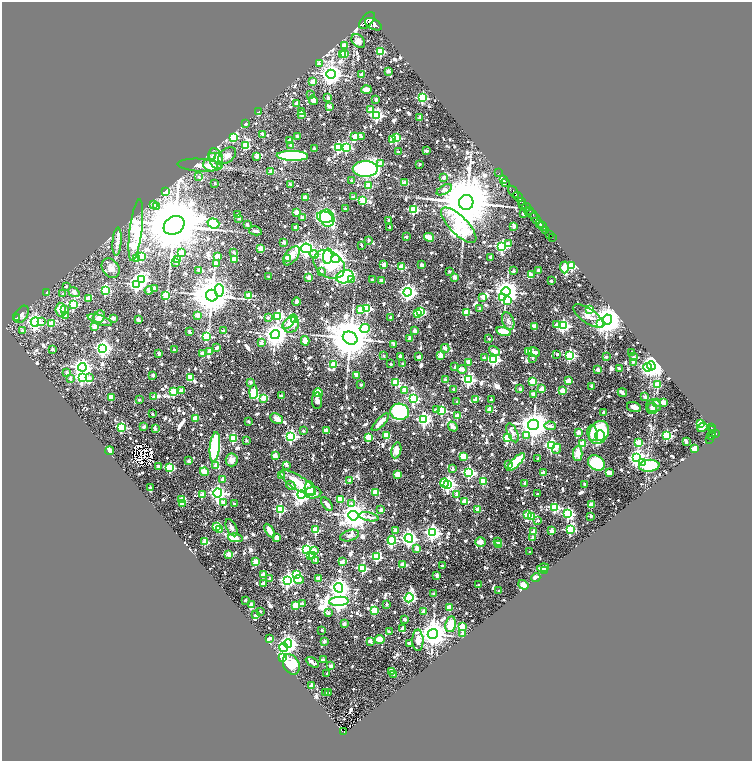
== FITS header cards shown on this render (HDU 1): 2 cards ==
NAXIS1  =                 1500
NAXIS2  =                 1517

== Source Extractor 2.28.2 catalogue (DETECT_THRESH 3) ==
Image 1500 x 1517 px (HDU 1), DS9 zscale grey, zoomed out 1/2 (1 PNG px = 2 x 2 image px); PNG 754 x 763 px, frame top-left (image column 1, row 1517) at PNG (2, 2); each listed source drawn as its Kron ellipse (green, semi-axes under 4 px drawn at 4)
Background 1.05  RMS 0.036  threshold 0.109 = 3 sigma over >= 5 px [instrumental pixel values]
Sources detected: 1454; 141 cannot appear on this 1/2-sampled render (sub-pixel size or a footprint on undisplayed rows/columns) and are neither listed nor drawn; of the other 1313, the 500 brightest by FLUX_AUTO listed and drawn (813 fainter detections omitted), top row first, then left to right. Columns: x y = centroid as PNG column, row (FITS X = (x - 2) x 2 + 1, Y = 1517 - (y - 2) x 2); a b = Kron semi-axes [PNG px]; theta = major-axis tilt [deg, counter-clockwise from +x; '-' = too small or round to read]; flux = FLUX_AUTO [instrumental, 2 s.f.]
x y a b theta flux
367 20 10 5 48 6700
373 24 9 5 -28 6900
358 41 8 5 -47 37
344 45 3 2 - 140
381 51 3 3 - 420
342 54 3 2 - 190
345 54 3 2 - 140
319 63 3 2 - 39
388 71 2 2 - 70
331 74 4 4 - 5500
362 75 2 2 - 92
313 82 2 2 - 110
366 90 5 3 - 64
311 95 2 2 - 33
328 98 2 2 - 32
422 98 3 3 - 870
313 100 5 3 - 35
376 100 2 2 - 56
297 103 2 2 - 62
329 106 4 3 - 39
371 110 3 3 - 180
301 111 4 2 - 32
258 112 2 2 - 29
301 115 2 2 - 74
377 115 4 4 - 1200
420 118 3 2 - 95
246 124 2 2 - 39
262 134 2 2 - 52
297 136 2 2 - 59
355 136 2 2 - 140
233 137 3 3 - 360
361 137 2 2 - 26
396 138 3 3 - 510
392 140 3 2 - 140
290 141 2 2 - 100
246 145 3 3 - 280
291 145 2 2 - 25
338 147 4 3 - 820
346 147 4 3 - 580
314 148 2 2 - 35
426 151 2 2 - 63
398 152 2 2 - 37
227 155 10 6 42 45
292 156 16 5 -2 890
212 157 4 3 - 39
256 157 2 2 - 49
216 159 11 7 -73 75
218 159 6 3 -76 28
381 164 3 3 - 140
420 164 2 2 - 34
200 165 22 6 -3 57
211 165 7 6 - 120
365 169 12 8 -1 1500
271 172 2 2 - 53
499 173 2 1 - 38
199 177 2 2 - 27
444 177 3 3 - 32
504 179 3 2 - 730
352 181 2 2 - 33
404 182 2 2 - 63
505 183 3 1 - 50
215 184 2 2 - 36
290 185 2 2 - 65
368 186 3 3 - 210
444 190 8 4 29 34
165 191 3 2 - 220
514 192 7 2 -53 1800
305 197 2 2 - 100
353 197 2 2 - 45
518 197 6 2 -47 2000
363 200 3 3 - 430
466 202 7 7 - 84000
521 202 4 2 - 510
523 204 4 2 - 640
154 205 3 3 - 28
156 206 3 3 - 26
526 207 4 3 - 220
345 209 2 2 - 38
414 209 3 3 - 580
529 210 2 1 - 320
297 213 3 2 - 200
238 214 2 2 - 41
523 214 3 2 - 34
531 214 7 3 -31 1600
325 217 8 5 -12 680
239 218 2 2 - 32
303 218 2 2 - 85
327 218 9 7 -71 700
536 218 6 3 -53 3500
389 220 2 2 - 51
213 223 6 5 - 580
540 223 2 2 - 1500
174 225 11 8 34 75000
247 225 2 2 - 50
459 225 23 9 -45 1200
514 226 3 2 - 74
543 226 5 2 - 1700
389 227 2 2 - 30
296 228 2 2 - 90
136 230 31 6 83 1200
255 231 6 3 -12 27
546 231 4 3 - 260
549 234 2 1 - 150
406 237 2 2 - 39
429 237 5 4 - 82
552 238 3 1 - 75
369 240 2 2 - 47
117 242 14 4 85 33
284 242 2 2 - 82
508 243 2 2 - 26
361 245 2 2 - 34
502 246 4 3 - 1100
261 248 3 2 - 180
306 248 6 4 -8 2600
233 252 2 2 - 33
182 253 3 3 - 190
314 254 4 3 - 32
217 256 2 2 - 97
291 256 11 6 52 74
328 256 7 4 80 960
141 257 3 3 - 430
491 257 3 2 - 57
137 258 3 3 - 230
287 258 2 2 - 80
178 259 2 2 - 36
335 259 4 4 - 4700
234 260 3 2 - 180
176 262 2 2 - 77
216 264 2 2 - 65
329 264 17 12 -35 440
384 265 2 2 - 110
421 265 4 2 - 45
572 266 3 3 - 580
402 267 3 3 - 270
564 267 6 3 -87 310
111 268 10 8 -55 51
199 270 3 2 - 83
321 271 2 2 - 30
449 271 2 2 - 30
514 271 2 2 - 49
539 271 2 2 - 69
531 275 3 2 - 52
269 277 2 2 - 39
345 277 9 6 17 1400
454 277 3 3 - 34
309 278 2 2 - 97
141 279 4 4 - 2100
351 280 2 2 - 71
372 280 2 2 - 38
381 280 2 2 - 55
551 281 2 2 - 50
136 284 4 3 - 1500
66 286 2 2 - 28
154 288 2 2 - 56
105 290 3 3 - 510
149 290 4 3 - 32
219 290 6 4 -90 580
506 291 5 4 - 8000
47 292 2 2 - 91
74 292 6 4 -38 28
408 292 4 4 - 2800
63 294 2 2 - 29
212 295 6 5 - 25000
249 295 3 2 - 260
166 296 3 3 - 280
483 297 4 3 - 36
502 298 3 3 - 180
88 299 3 2 - 150
508 301 3 3 - 140
296 302 4 2 - 36
73 304 3 3 - 510
367 308 3 3 - 590
480 309 2 2 - 55
589 309 3 2 - 180
61 310 7 5 -83 150
65 310 2 2 - 52
360 310 3 2 - 120
421 311 3 3 - 320
466 312 3 3 - 270
21 314 9 6 59 31
418 314 3 3 - 260
198 315 2 2 - 100
66 316 3 3 - 53
278 316 4 4 - 540
588 316 18 7 -34 61
99 317 6 5 - 30
390 317 2 2 - 37
17 318 2 2 - 98
113 318 2 2 - 61
268 318 2 2 - 36
607 319 5 4 - 14000
100 320 13 4 -19 45
138 320 2 2 - 61
295 320 3 3 - 440
508 321 9 5 -69 30
35 322 4 4 - 2100
41 322 2 2 - 36
289 322 9 3 49 58
51 324 3 3 - 250
556 324 4 3 - 30
601 324 4 4 - 290
291 325 8 7 - 57
95 326 2 2 - 130
534 326 2 2 - 97
563 326 4 3 - 1500
365 328 5 4 - 390
22 331 2 2 - 39
223 331 3 2 - 43
414 331 2 2 - 81
189 332 2 2 - 58
504 332 7 3 -17 190
275 334 4 4 - 8000
206 336 3 3 - 680
350 338 8 6 -32 36000
410 338 3 3 - 33
489 339 2 2 - 45
305 341 5 4 - 96
261 343 2 2 - 59
394 344 2 2 - 36
103 348 4 4 - 2600
217 348 3 2 - 32
445 348 4 3 - 29
52 349 2 2 - 37
174 350 2 2 - 34
210 351 2 2 - 95
494 351 6 4 -33 61
528 351 3 2 - 190
534 352 6 4 -26 40
203 353 3 2 - 91
632 353 2 2 - 38
159 354 2 2 - 76
557 354 3 2 - 25
440 355 3 2 - 180
570 355 3 3 - 990
384 356 2 2 - 29
400 356 2 2 - 56
419 357 2 2 - 100
607 357 2 2 - 40
634 357 2 2 - 57
484 358 3 2 - 49
532 358 2 2 - 28
494 360 3 3 - 990
469 362 2 2 - 130
633 362 3 2 - 26
403 363 2 2 - 41
391 364 2 2 - 38
333 365 4 3 - 240
651 366 4 4 - 6200
82 367 4 4 - 3000
455 367 3 2 - 41
647 367 4 3 - 850
619 368 2 2 - 32
462 369 5 3 - 67
598 369 2 2 - 79
67 373 2 2 - 34
153 376 2 2 - 50
357 376 2 2 - 63
82 377 4 3 - 1200
190 377 4 3 - 70
90 378 4 3 - 68
70 379 2 2 - 37
468 379 4 4 - 1300
445 380 2 2 - 57
532 381 3 3 - 290
568 381 2 2 - 150
250 382 2 2 - 60
396 382 3 3 - 340
361 385 2 2 - 40
657 385 3 3 - 210
592 386 2 2 - 62
520 389 2 2 - 58
542 389 3 2 - 200
405 390 2 2 - 110
454 390 3 2 - 28
182 391 2 2 - 110
562 391 3 2 - 210
174 392 3 3 - 300
254 392 7 4 87 250
318 393 4 4 - 130
622 393 5 2 - 31
533 394 2 2 - 67
281 396 2 2 - 48
111 397 2 2 - 160
153 397 2 2 - 37
645 397 2 2 - 69
264 398 4 3 - 110
413 398 4 3 - 920
476 399 4 3 - 43
139 400 2 2 - 37
491 400 2 2 - 34
317 401 8 5 -89 31
457 402 2 2 - 62
663 402 4 3 - 45
656 403 3 3 - 33
653 406 7 6 - 44
634 407 7 4 -16 37
652 409 5 5 - 41
436 410 2 2 - 50
442 410 3 3 - 500
490 410 2 2 - 140
400 412 9 8 - 890
603 412 2 2 - 43
152 414 2 2 - 28
457 416 2 2 - 170
195 418 3 2 - 160
276 419 7 5 -25 43
424 420 4 4 - 1300
248 421 2 2 - 36
380 422 11 3 46 65
700 424 3 3 - 360
533 425 5 5 - 13000
453 426 5 3 - 58
550 426 6 3 -4 32
121 427 3 3 - 460
144 427 2 2 - 69
702 427 5 2 - 160
711 428 3 2 - 240
155 429 3 2 - 36
326 430 3 2 - 120
713 430 3 2 - 300
303 431 2 2 - 40
578 432 3 2 - 96
599 432 12 9 60 680
513 433 10 4 -65 29
593 433 8 5 -80 110
712 434 4 2 - 400
715 434 3 2 - 580
386 435 3 3 - 260
526 435 3 3 - 97
600 435 5 4 - 150
667 435 3 3 - 650
711 435 4 3 - 400
291 436 4 4 - 1500
368 437 3 3 - 310
233 438 4 3 - 310
507 438 4 3 - 540
709 439 2 1 - 33
246 440 2 2 - 35
639 442 3 2 - 210
686 442 2 2 - 25
583 444 3 3 - 260
551 446 3 3 - 1400
215 447 15 5 84 820
556 449 5 3 - 36
695 449 3 2 - 180
396 450 8 5 78 74
110 451 4 3 - 31
578 454 7 5 89 91
275 456 2 2 - 130
463 456 3 2 - 250
538 458 2 2 - 27
636 458 4 4 - 2400
232 460 6 6 - 50
189 461 2 2 - 58
516 462 11 4 46 530
596 463 9 7 -34 370
642 463 3 3 - 180
216 465 2 2 - 100
287 465 2 2 - 49
509 465 2 2 - 61
158 466 2 2 - 53
649 466 10 6 5 380
170 468 3 3 - 590
453 469 2 2 - 51
204 472 4 3 - 89
469 472 4 3 - 1100
543 473 2 2 - 140
609 473 4 3 - 59
397 474 2 2 - 160
281 475 2 2 - 78
222 479 2 2 - 66
350 481 2 2 - 74
483 481 3 3 - 270
298 483 21 7 -32 200
444 483 4 4 - 230
524 483 2 2 - 58
448 484 4 3 - 2300
585 484 2 2 - 39
291 486 5 3 - 34
150 488 3 2 - 44
310 489 7 5 -81 58
375 492 3 3 - 280
218 493 5 4 - 2500
313 493 8 5 5 100
301 494 4 4 - 3100
457 494 2 2 - 95
537 494 3 2 - 25
202 495 2 2 - 110
182 499 3 2 - 220
340 499 4 3 - 190
465 501 3 2 - 240
223 502 2 2 - 56
182 503 2 2 - 110
351 503 3 3 - 30
234 504 2 2 - 31
327 504 7 2 -53 42
592 505 2 2 - 170
555 507 4 3 - 600
280 509 3 3 - 580
478 509 2 2 - 140
381 510 2 2 - 70
568 514 4 4 - 1100
528 515 3 3 - 300
353 516 5 5 - 10000
591 516 2 2 - 56
369 517 10 3 -12 31
531 517 3 3 - 370
538 520 3 2 - 32
217 527 3 3 - 300
232 528 9 5 -64 29
220 529 3 3 - 91
316 530 3 3 - 380
396 530 2 2 - 79
570 530 3 3 - 690
269 531 7 3 -59 75
552 531 2 2 - 96
534 532 3 2 - 120
432 533 4 4 - 2100
350 536 10 5 17 32
235 538 7 3 -8 170
277 538 2 2 - 120
409 538 4 4 - 2400
533 538 2 2 - 67
392 540 4 3 - 610
205 542 3 2 - 260
481 542 5 5 - 45
497 542 2 2 - 41
498 545 2 2 - 110
307 549 4 4 - 1200
417 549 4 3 - 48
314 550 3 3 - 52
530 552 2 2 - 26
229 554 3 3 - 120
313 555 3 2 - 220
310 556 2 2 - 62
376 557 3 3 - 600
315 560 2 2 - 26
256 562 3 2 - 200
342 562 2 2 - 94
402 564 2 2 - 64
443 566 2 2 - 85
363 568 3 3 - 570
543 568 6 3 8 64
545 571 2 2 - 41
297 574 3 3 - 460
263 575 2 2 - 97
437 575 2 2 - 74
270 578 2 2 - 37
536 578 5 3 - 28
299 579 5 3 - 62
319 579 2 2 - 100
287 580 4 4 - 2100
263 584 2 2 - 74
478 585 2 2 - 33
523 585 5 4 - 41
339 588 5 4 - 4800
498 591 2 2 - 37
434 594 2 2 - 53
409 598 5 4 - 1300
245 600 2 2 - 45
339 601 10 4 4 4000
302 604 3 2 - 65
387 604 2 2 - 35
251 605 3 2 - 89
295 605 2 2 - 170
449 607 2 2 - 140
374 610 3 3 - 350
260 611 2 2 - 28
423 611 2 2 - 76
328 613 3 2 - 40
255 615 3 2 - 30
404 619 3 2 - 53
344 624 2 2 - 84
451 624 8 5 79 140
462 626 3 3 - 280
402 628 3 2 - 61
322 630 2 2 - 28
389 632 2 2 - 44
462 633 2 2 - 85
433 634 5 5 - 11000
269 639 4 2 - 26
380 640 5 4 - 81
418 640 10 5 -89 56
324 641 2 2 - 68
370 641 2 2 - 84
409 643 2 2 - 45
288 644 4 4 - 3500
284 647 4 3 - 480
282 658 3 3 - 1700
323 660 2 2 - 100
312 662 7 2 -32 27
291 664 11 7 -60 160
331 666 2 2 - 85
391 671 3 2 - 120
327 673 2 2 - 27
394 674 2 2 - 50
311 686 2 2 - 92
326 693 2 2 - 53
328 693 2 2 - 34
343 732 4 3 - 91
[813 fainter detections neither listed nor drawn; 141 sub-pixel or undisplayed-footprint detections neither listed nor drawn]